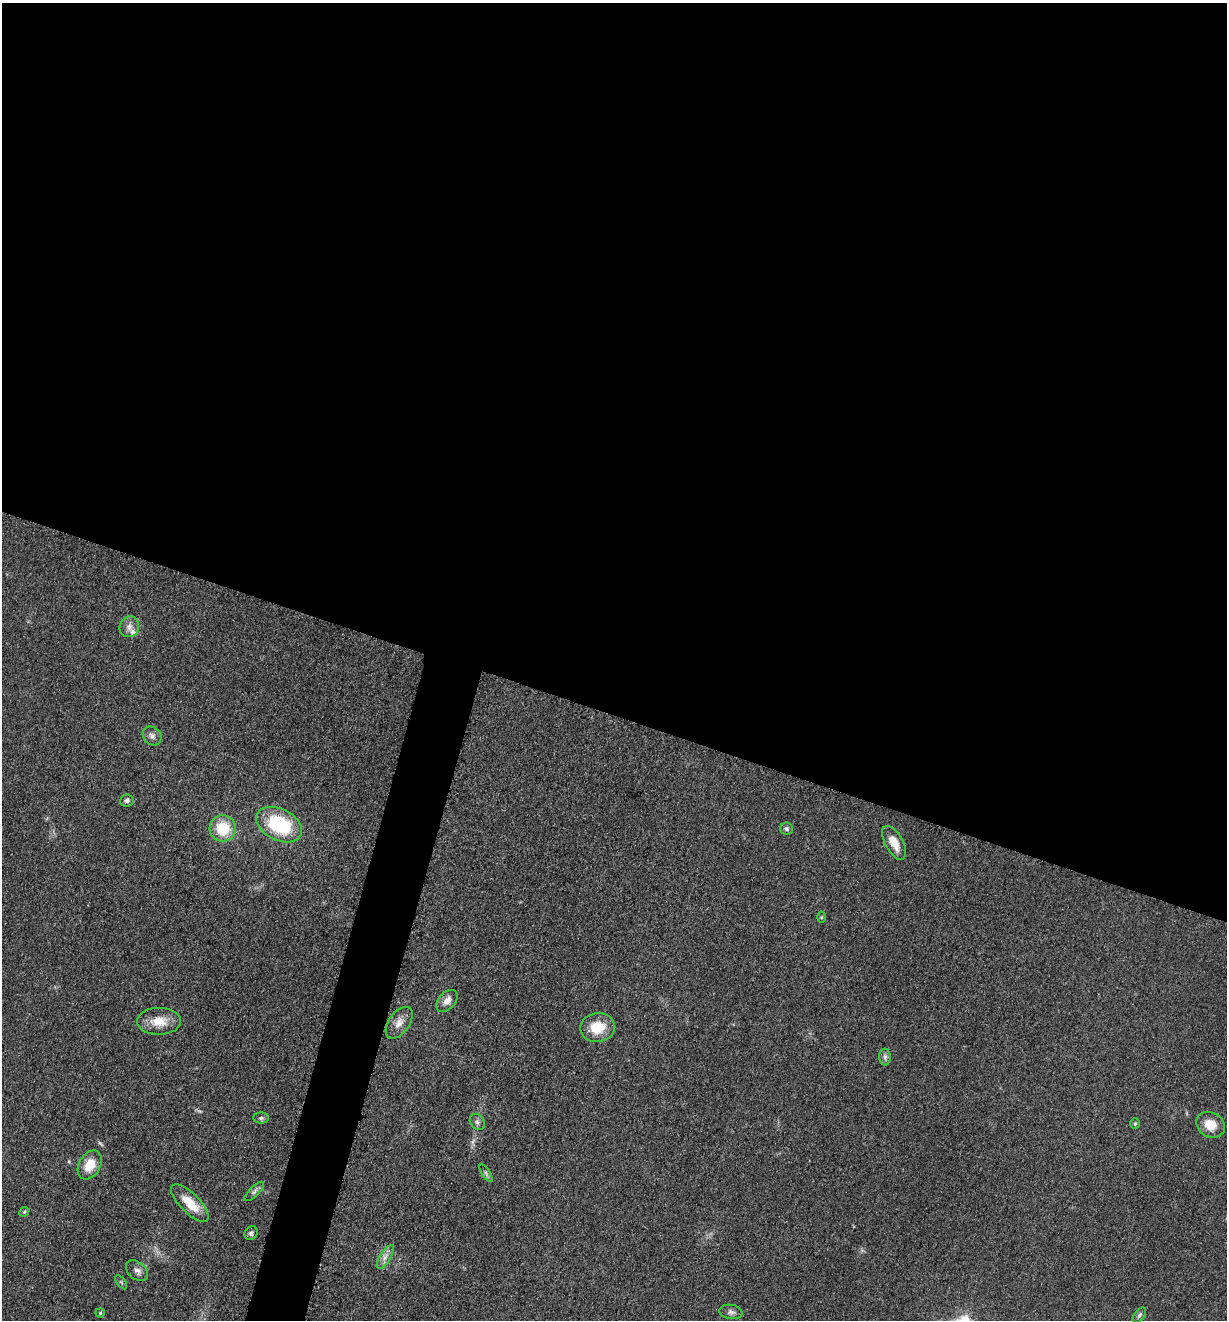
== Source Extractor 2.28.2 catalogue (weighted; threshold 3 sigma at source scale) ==
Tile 3 of 4 x 4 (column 3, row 1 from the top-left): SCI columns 2715-3939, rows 3968-5285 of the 5306 x 5294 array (HDU 1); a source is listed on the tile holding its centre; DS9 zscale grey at full resolution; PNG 1229 x 1322 px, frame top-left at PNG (2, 3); each listed source drawn as its Kron ellipse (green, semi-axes under 4 px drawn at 4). Shown black and unused: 57% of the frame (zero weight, under 3 of 5 exposures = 1% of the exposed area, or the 3 px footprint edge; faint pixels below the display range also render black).
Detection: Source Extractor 2.28.2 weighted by HDU 2 'WHT'; one run over the whole footprint, this tile lists its part. Background 0.0505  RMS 0.0057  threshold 0.0256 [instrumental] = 3 sigma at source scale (4.5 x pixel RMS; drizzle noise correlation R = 1.50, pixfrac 1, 0.05/0.05 arcsec/px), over >= 5 px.
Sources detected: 30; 1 inside a brighter listed object's ellipse — not listed separately; the other 29 listed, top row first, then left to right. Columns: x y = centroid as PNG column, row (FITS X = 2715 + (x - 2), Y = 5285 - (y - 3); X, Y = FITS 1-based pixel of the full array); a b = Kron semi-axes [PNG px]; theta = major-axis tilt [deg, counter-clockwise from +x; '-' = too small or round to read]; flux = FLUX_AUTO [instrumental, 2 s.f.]
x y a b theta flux
129 627 10 9 - 3.5
152 736 10 8 -47 2.4
127 801 7 6 - 1.7
279 825 24 15 -27 40
223 828 13 13 - 19
786 829 6 6 - 1.2
894 843 19 9 -61 8.5
822 917 5 3 - 0.64
447 1001 13 8 48 4.2
159 1021 22 13 0 10
399 1023 18 10 54 5.7
597 1027 17 14 10 15
885 1057 8 6 -90 1.5
261 1118 8 5 0 1.2
477 1122 9 7 -52 1.8
1135 1124 5 4 - 0.85
1210 1125 15 12 -29 9.4
90 1165 15 10 59 10
486 1173 10 4 -57 1.2
254 1192 13 5 44 1.6
190 1203 25 9 -45 12
24 1212 5 4 - 0.71
251 1233 7 6 - 1.5
385 1257 14 5 59 3.2
137 1271 12 8 -39 2.9
121 1282 8 4 -53 0.96
731 1312 12 7 -8 2.3
100 1313 4 4 - 0.75
1139 1315 9 5 54 1.3